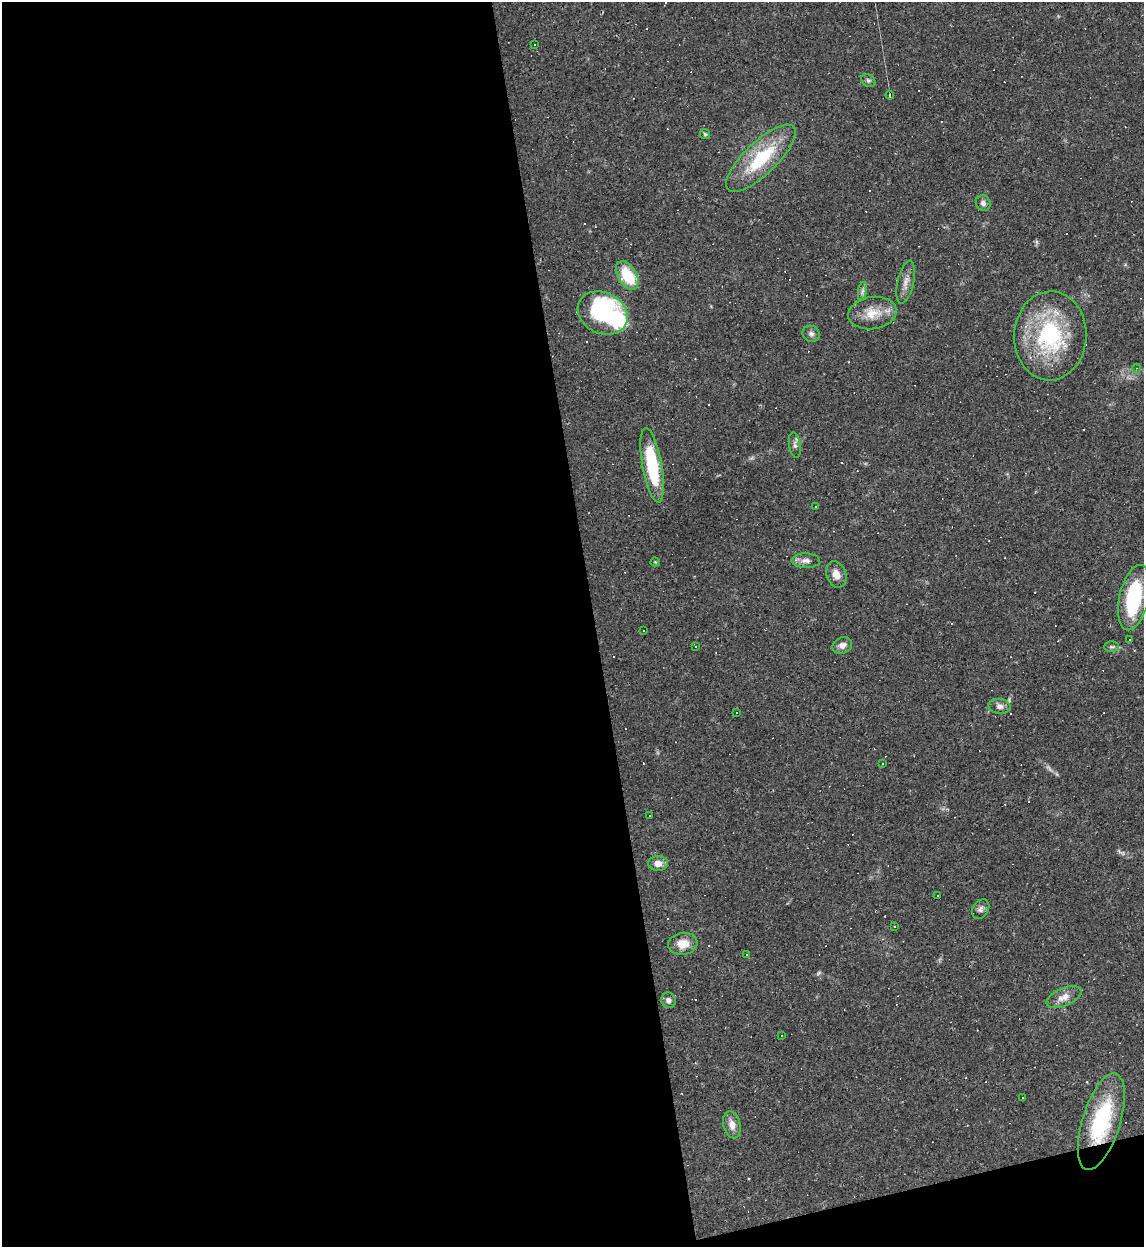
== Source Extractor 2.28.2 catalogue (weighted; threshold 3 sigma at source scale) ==
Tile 13 of 4 x 4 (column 1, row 4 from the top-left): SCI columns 138-1279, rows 1-1245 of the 4959 x 4984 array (HDU 1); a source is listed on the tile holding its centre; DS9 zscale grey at full resolution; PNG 1146 x 1249 px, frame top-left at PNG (2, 2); each listed source drawn as its Kron ellipse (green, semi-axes under 4 px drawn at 4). Shown black and unused: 54% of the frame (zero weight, under 2 of 3 exposures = <1% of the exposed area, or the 3 px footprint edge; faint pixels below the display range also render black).
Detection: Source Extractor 2.28.2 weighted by HDU 2 'WHT'; one run over the whole footprint, this tile lists its part. Background 0.0561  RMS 0.0052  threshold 0.0234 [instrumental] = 3 sigma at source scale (4.5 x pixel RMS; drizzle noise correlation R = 1.50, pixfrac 1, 0.05/0.05 arcsec/px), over >= 5 px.
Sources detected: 87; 2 too faint to see at this stretch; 2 inside a brighter object's white glare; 38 cosmic-ray / hot-pixel residue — neither listed nor drawn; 3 inside a brighter listed object's ellipse — not listed separately; the other 42 listed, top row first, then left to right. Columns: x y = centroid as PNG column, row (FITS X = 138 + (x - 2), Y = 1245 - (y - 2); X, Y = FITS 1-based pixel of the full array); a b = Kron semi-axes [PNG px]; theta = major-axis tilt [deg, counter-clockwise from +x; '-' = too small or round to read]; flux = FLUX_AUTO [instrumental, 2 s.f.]
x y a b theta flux
534 44 3 3 - 2.5
868 80 7 6 - 1.2
890 95 4 3 - 36
705 134 5 5 - 0.73
761 158 45 16 44 33
983 203 8 7 - 1.8
627 275 16 9 -58 18
906 282 22 8 77 4.1
862 291 9 4 81 1.5
603 313 26 20 -27 63
872 313 24 16 8 10
811 334 9 8 - 1.8
1050 336 45 36 88 56
1137 368 4 3 - 0.41
795 445 13 6 -81 1.8
652 465 38 10 -80 31
815 507 2 2 - 0.35
806 561 14 7 -1 3
655 562 4 4 - 0.51
836 574 13 9 -70 4.4
1134 598 33 15 77 43
644 631 3 2 - 0.31
1130 640 3 3 - 6.1
842 645 10 8 25 2.9
695 646 3 3 - 1.1
1111 647 7 5 0 1.1
1000 706 11 7 -7 2.4
737 713 3 3 - 1
883 764 2 2 - 0.39
650 816 3 2 - 0.71
658 863 10 7 1 4.1
937 896 3 3 - 2.1
981 909 10 8 56 1.9
895 926 3 2 - 0.38
683 944 15 11 7 6.6
747 954 3 2 - 0.73
1064 997 18 9 23 4.8
668 1000 8 7 - 2.1
781 1035 3 2 - 0.33
1023 1097 3 3 - 0.85
1101 1122 50 19 73 45
732 1125 14 8 -76 4.3
Overlapping masked pixels (flux is a lower limit): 1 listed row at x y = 1101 1122